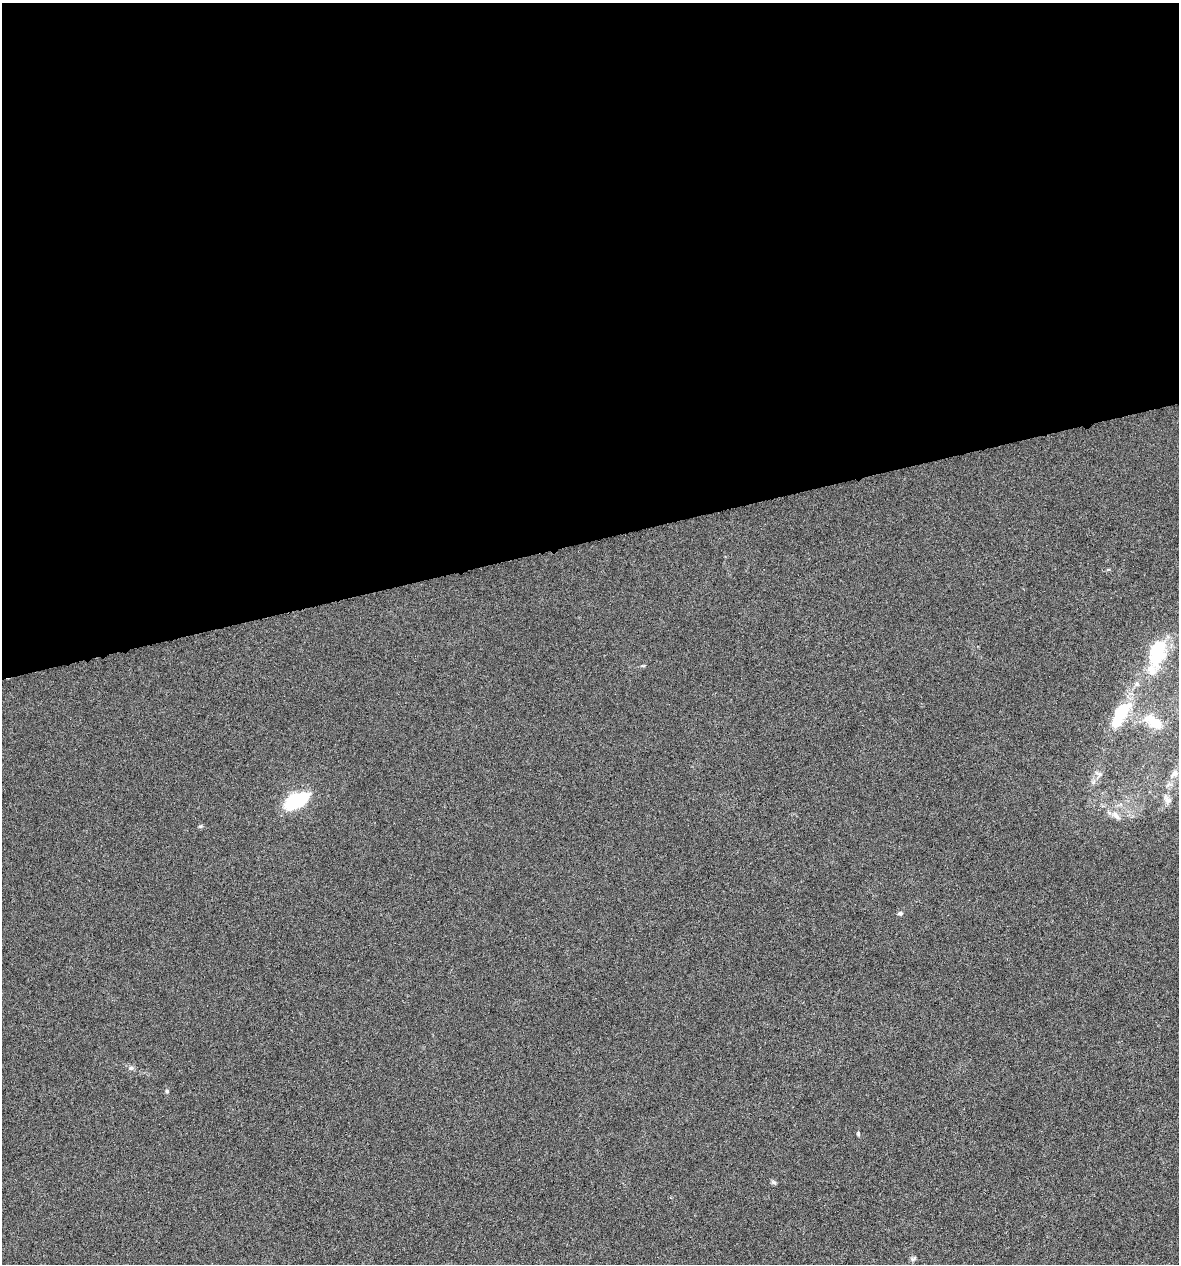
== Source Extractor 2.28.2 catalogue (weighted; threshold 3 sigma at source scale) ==
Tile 2 of 4 x 4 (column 2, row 1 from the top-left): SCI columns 1219-2395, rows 3787-5048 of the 4843 x 5052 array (HDU 1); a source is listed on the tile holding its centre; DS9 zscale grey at full resolution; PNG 1181 x 1266 px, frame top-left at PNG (2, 3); no overlay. Shown black and unused: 43% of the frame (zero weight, under 4 of 8 exposures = <1% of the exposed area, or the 3 px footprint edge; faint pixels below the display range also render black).
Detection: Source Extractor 2.28.2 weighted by HDU 2 'WHT'; one run over the whole footprint, this tile lists its part. Background -0.00911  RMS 0.0022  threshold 0.00881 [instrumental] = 3 sigma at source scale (4.09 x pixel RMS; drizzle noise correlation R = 1.36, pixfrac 0.8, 0.0396/0.0396 arcsec/px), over >= 5 px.
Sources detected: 19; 2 inside a brighter object's white glare — not listed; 2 inside a brighter listed object's ellipse — not listed separately; the other 15 listed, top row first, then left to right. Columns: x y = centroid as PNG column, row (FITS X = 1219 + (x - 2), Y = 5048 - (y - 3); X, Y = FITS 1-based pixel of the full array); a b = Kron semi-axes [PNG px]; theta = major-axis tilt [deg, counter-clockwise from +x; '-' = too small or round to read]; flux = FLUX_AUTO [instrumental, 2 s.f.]
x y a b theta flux
1157 649 26 24 39 8
1137 684 8 6 47 0.64
1120 712 23 14 56 8.7
1152 721 29 13 -40 4.9
1099 774 8 7 - 0.7
1174 774 15 9 49 1.6
1168 799 13 8 -40 1
296 801 19 10 25 17
1116 816 17 7 -43 1.3
900 913 6 5 - 0.38
131 1068 7 5 20 0.45
167 1091 5 5 - 0.32
858 1134 6 4 -88 0.27
774 1182 8 5 -20 0.36
913 1258 9 5 41 0.41
Unlisted compact peaks at least as high as the median listed source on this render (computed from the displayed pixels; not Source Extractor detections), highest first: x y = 200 826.